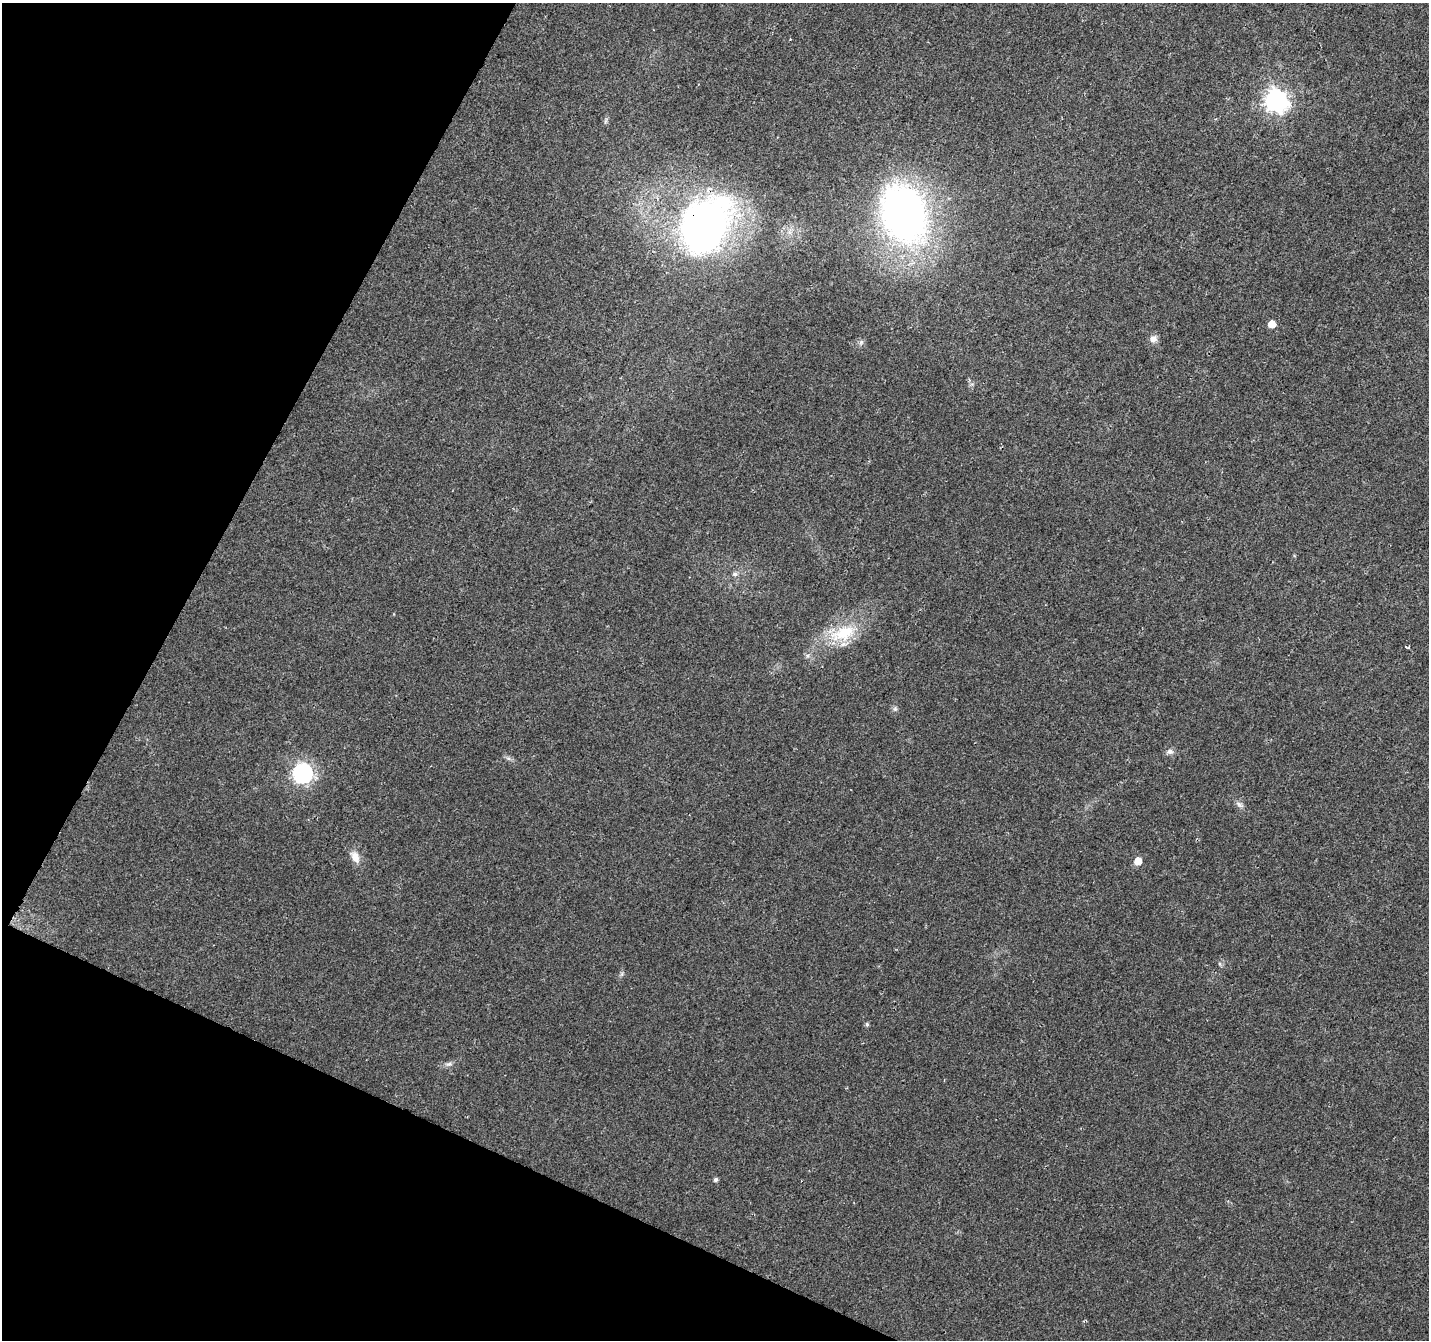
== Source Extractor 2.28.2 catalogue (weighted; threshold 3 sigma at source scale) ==
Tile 9 of 4 x 4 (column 1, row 3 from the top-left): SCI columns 1-1427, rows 1541-2878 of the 5715 x 5822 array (HDU 1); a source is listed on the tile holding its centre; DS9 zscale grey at full resolution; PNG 1431 x 1342 px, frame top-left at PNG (2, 3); no overlay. Shown black and unused: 22% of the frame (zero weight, under 2 of 3 exposures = <1% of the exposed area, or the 3 px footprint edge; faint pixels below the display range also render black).
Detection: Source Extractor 2.28.2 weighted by HDU 2 'WHT'; one run over the whole footprint, this tile lists its part. Background 0.0438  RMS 0.0065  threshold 0.0293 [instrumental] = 3 sigma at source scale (4.5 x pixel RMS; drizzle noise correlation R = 1.50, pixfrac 1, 0.0396/0.0396 arcsec/px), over >= 5 px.
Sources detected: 20; all 20 listed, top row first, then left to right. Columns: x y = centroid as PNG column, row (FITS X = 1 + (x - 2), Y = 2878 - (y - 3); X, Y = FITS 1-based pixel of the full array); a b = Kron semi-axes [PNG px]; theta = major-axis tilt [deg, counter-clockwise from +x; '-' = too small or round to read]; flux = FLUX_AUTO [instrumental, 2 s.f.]
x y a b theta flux
790 39 3 2 - 0.58
1276 100 8 8 - 450
606 121 9 3 76 1.2
904 213 43 31 -71 360
705 225 47 35 55 360
1272 324 5 5 - 9.9
1153 339 9 9 - 3.7
861 342 8 5 58 1.5
735 574 7 5 -1 1.8
843 633 35 19 20 29
1408 647 4 3 - 1.6
895 709 6 6 - 1.4
1170 751 9 7 0 2.4
303 773 8 7 - 270
1239 805 13 4 -37 2.2
355 857 14 9 -63 6.5
1138 861 6 5 - 9.7
867 1024 5 4 - 1.2
449 1064 10 6 16 2.1
716 1179 5 5 - 1.6
Overlapping masked pixels (flux is a lower limit): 1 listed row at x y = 705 225